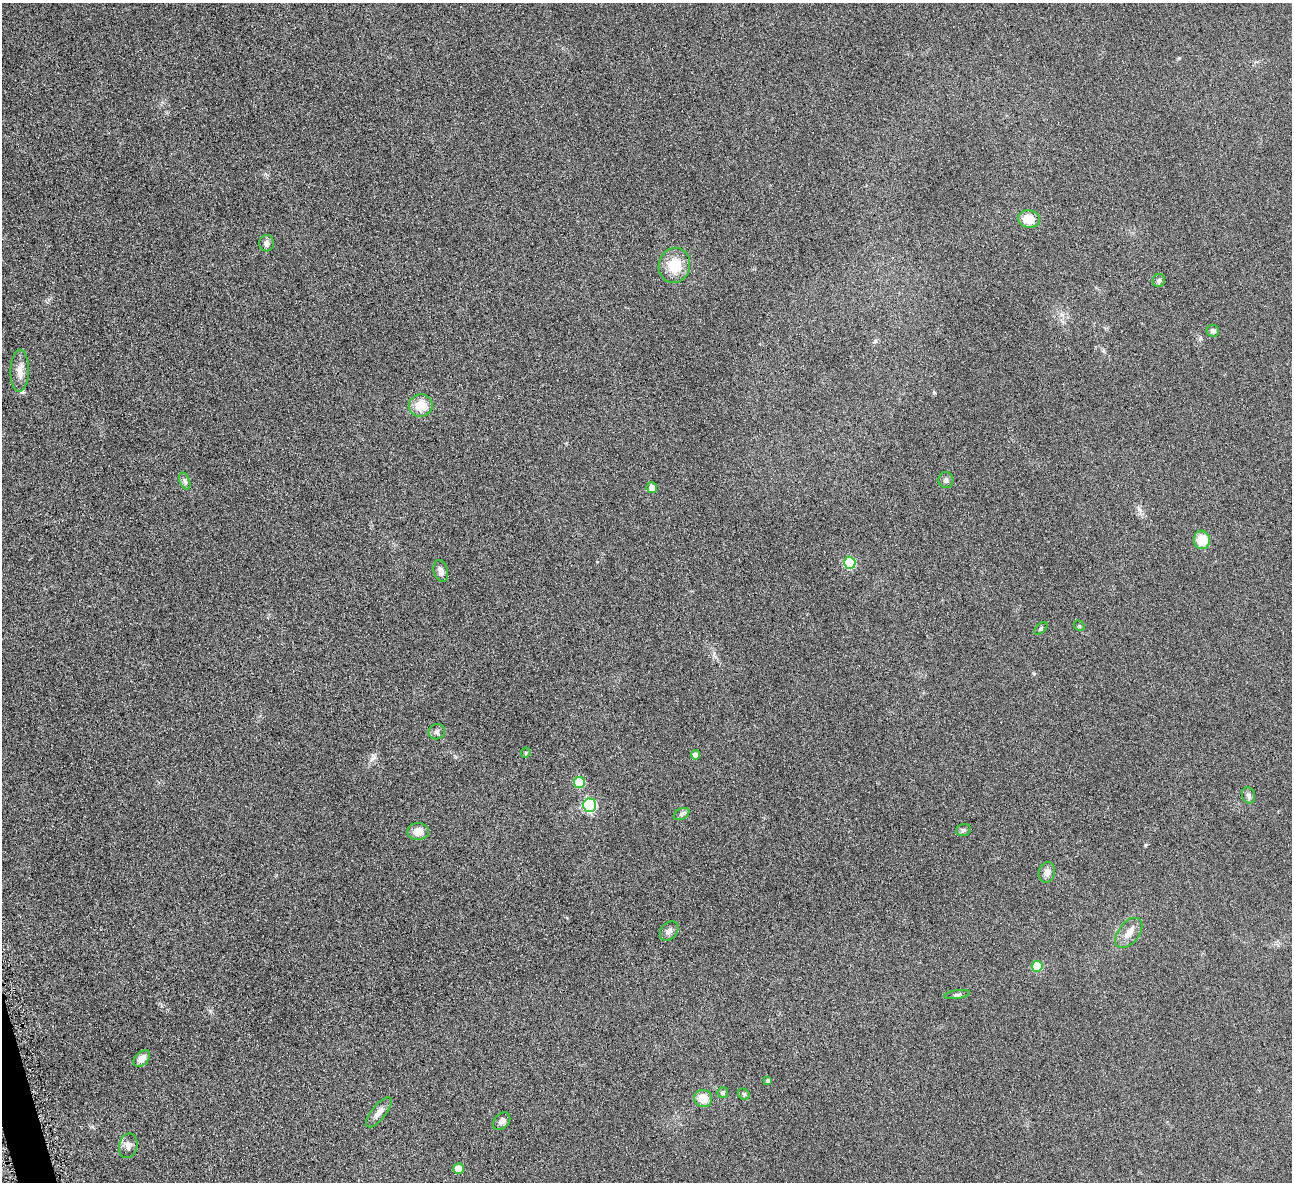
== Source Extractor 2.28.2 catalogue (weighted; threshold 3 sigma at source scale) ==
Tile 7 of 4 x 4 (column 3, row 2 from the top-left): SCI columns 2587-3876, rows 2518-3697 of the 5171 x 5154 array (HDU 1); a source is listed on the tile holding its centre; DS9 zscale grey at full resolution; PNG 1294 x 1184 px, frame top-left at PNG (2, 3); each listed source drawn as its Kron ellipse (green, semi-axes under 4 px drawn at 4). Shown black and unused: <1% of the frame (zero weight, under 4 of 8 exposures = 1% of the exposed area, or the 3 px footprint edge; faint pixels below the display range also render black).
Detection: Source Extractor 2.28.2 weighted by HDU 2 'WHT'; one run over the whole footprint, this tile lists its part. Background 0.0978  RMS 0.0094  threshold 0.0383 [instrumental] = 3 sigma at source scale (4.09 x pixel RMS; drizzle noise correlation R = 1.36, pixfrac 0.8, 0.05/0.05 arcsec/px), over >= 5 px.
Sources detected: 38; all 38 listed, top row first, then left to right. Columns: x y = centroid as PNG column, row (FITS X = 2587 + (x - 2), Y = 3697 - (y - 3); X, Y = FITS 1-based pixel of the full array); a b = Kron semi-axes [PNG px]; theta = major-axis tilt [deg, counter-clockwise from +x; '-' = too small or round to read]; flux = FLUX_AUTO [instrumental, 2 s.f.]
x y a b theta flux
1029 219 11 8 -11 14
267 243 8 7 - 3.5
674 265 17 15 76 22
1159 280 6 6 - 2
1213 331 6 6 - 2.3
20 371 21 9 88 8.2
421 406 12 11 - 14
946 480 8 7 - 2.5
185 481 9 5 -67 2.2
652 488 5 5 - 7
1202 540 9 8 - 17
850 563 6 5 - 50
441 571 11 7 -75 4.4
1079 626 5 4 - 1.2
1041 628 7 4 41 1.4
437 732 8 7 - 2.3
526 753 5 4 - 0.98
695 755 5 4 - 5
579 783 6 5 - 25
1249 795 8 6 -70 2.7
590 805 6 6 - 100
682 814 8 5 28 2.4
963 830 8 5 16 1.8
418 832 11 8 -1 8.3
1047 872 10 8 77 4.9
669 931 11 8 46 3.2
1129 933 17 10 52 7.9
1037 966 5 5 - 27
957 995 12 3 10 2
142 1059 9 6 44 5.7
768 1080 4 4 - 1.7
723 1092 5 5 - 2.2
744 1094 6 5 - 1.4
703 1098 9 8 - 13
379 1112 18 7 51 6
502 1121 10 7 46 4.1
128 1146 12 9 77 4.4
458 1169 5 5 - 14